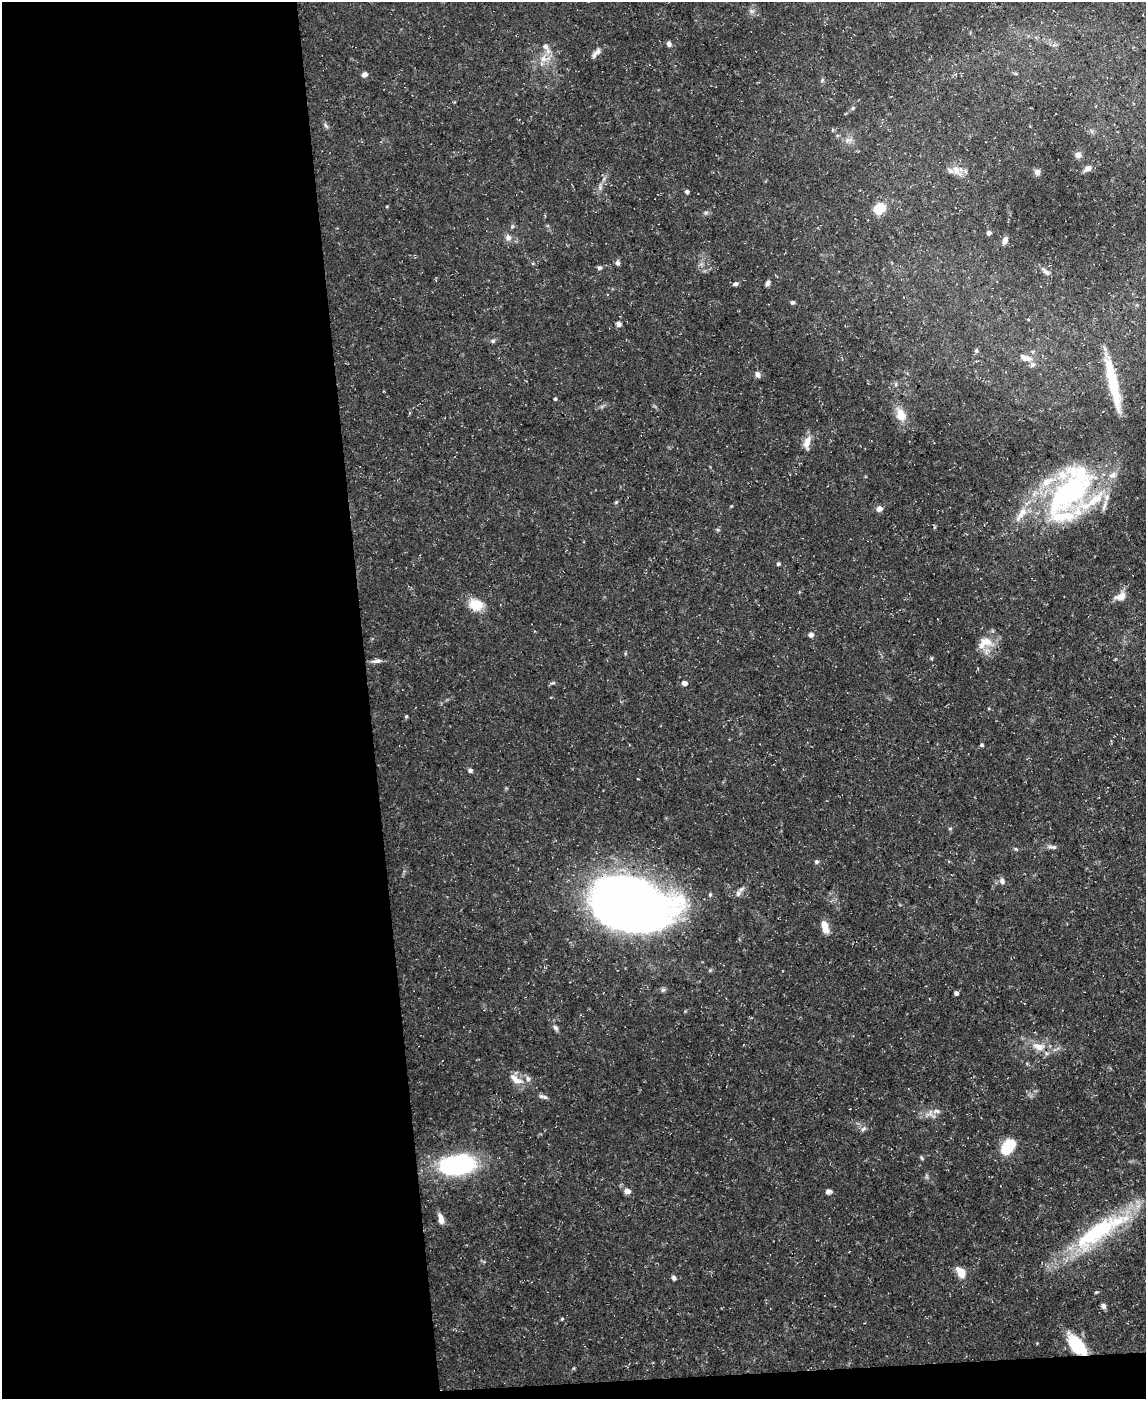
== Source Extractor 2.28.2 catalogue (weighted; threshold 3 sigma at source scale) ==
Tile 9 of 4 x 3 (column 1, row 3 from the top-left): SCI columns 1-1144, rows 126-1522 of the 4575 x 4549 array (HDU 1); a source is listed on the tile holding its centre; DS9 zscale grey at full resolution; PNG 1148 x 1401 px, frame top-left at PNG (2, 2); no overlay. Shown black and unused: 33% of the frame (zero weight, under 3 of 5 exposures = <1% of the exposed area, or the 3 px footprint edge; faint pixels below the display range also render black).
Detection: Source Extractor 2.28.2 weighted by HDU 2 'WHT'; one run over the whole footprint, this tile lists its part. Background 0.0884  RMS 0.0046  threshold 0.0208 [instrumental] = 3 sigma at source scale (4.5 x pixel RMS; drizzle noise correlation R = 1.50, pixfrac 1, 0.05/0.05 arcsec/px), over >= 5 px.
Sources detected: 85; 1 inside a brighter object's white glare — not listed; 10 inside a brighter listed object's ellipse — not listed separately; the other 74 listed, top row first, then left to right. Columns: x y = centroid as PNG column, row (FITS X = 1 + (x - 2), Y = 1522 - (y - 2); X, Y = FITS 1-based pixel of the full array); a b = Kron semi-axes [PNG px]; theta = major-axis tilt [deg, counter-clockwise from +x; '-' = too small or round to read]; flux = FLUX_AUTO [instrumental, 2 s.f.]
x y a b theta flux
669 44 6 5 - 1.5
546 47 15 8 -60 3.1
597 52 12 7 36 2.4
545 59 18 9 3 5.1
365 74 6 5 - 1.7
822 80 6 4 46 0.63
853 108 5 5 - 0.68
326 126 9 4 -55 0.96
1078 155 8 7 - 1.8
1088 168 7 6 - 2.8
956 170 17 8 -57 3.9
1037 172 6 6 - 2.2
687 191 5 5 - 0.89
879 208 14 12 54 8
989 233 4 4 - 2.2
508 237 8 7 - 2.2
1005 240 10 6 68 1.8
617 263 6 6 - 1.1
599 268 5 5 - 1
1046 271 13 5 -40 1.7
767 283 7 5 63 1.3
735 284 7 5 10 1.1
792 302 5 5 - 0.85
618 324 6 5 - 1.8
493 341 6 5 - 0.79
976 351 7 5 -89 0.89
1025 358 19 9 -18 4.9
758 374 8 6 -66 1.7
1113 384 62 10 -77 23
555 399 4 3 - 0.7
901 415 18 13 -67 6
807 442 18 8 77 4.4
1070 490 81 37 52 92
616 502 5 4 - 0.53
879 509 7 6 - 2.1
778 564 4 4 - 0.96
1121 596 15 9 20 4.1
476 605 16 13 -17 8.5
811 635 6 6 - 1.7
985 643 23 14 23 7.5
377 661 14 5 7 1.8
552 683 7 4 22 0.74
684 683 4 4 - 3.7
406 716 5 3 - 0.46
982 745 4 4 - 0.67
470 770 5 5 - 1.3
1052 847 14 5 -7 1.5
816 862 5 5 - 0.99
1002 881 8 7 - 1.7
738 893 8 7 - 1.7
710 895 5 4 - 0.65
623 903 92 44 -19 330
825 926 13 7 -74 5.4
663 990 6 5 - 0.94
956 993 4 4 - 1.6
555 1028 8 6 -55 1.3
1039 1047 18 10 -9 6.1
516 1079 21 9 -35 4.9
541 1096 9 6 -17 1.4
937 1111 10 5 -14 1.6
863 1129 9 4 45 1.1
1008 1147 18 11 54 13
922 1158 6 4 -70 0.57
456 1165 22 12 6 100
627 1191 8 6 1 2.5
828 1191 8 6 -7 1.4
441 1219 12 5 -77 2.7
1096 1232 77 22 33 50
961 1272 13 8 -55 6.1
674 1278 6 5 - 1.1
1096 1292 5 4 - 0.49
1103 1306 7 5 -57 1.4
562 1319 4 3 - 0.51
1077 1345 26 12 -49 19
Overlapping masked pixels (flux is a lower limit): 1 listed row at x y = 1077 1345